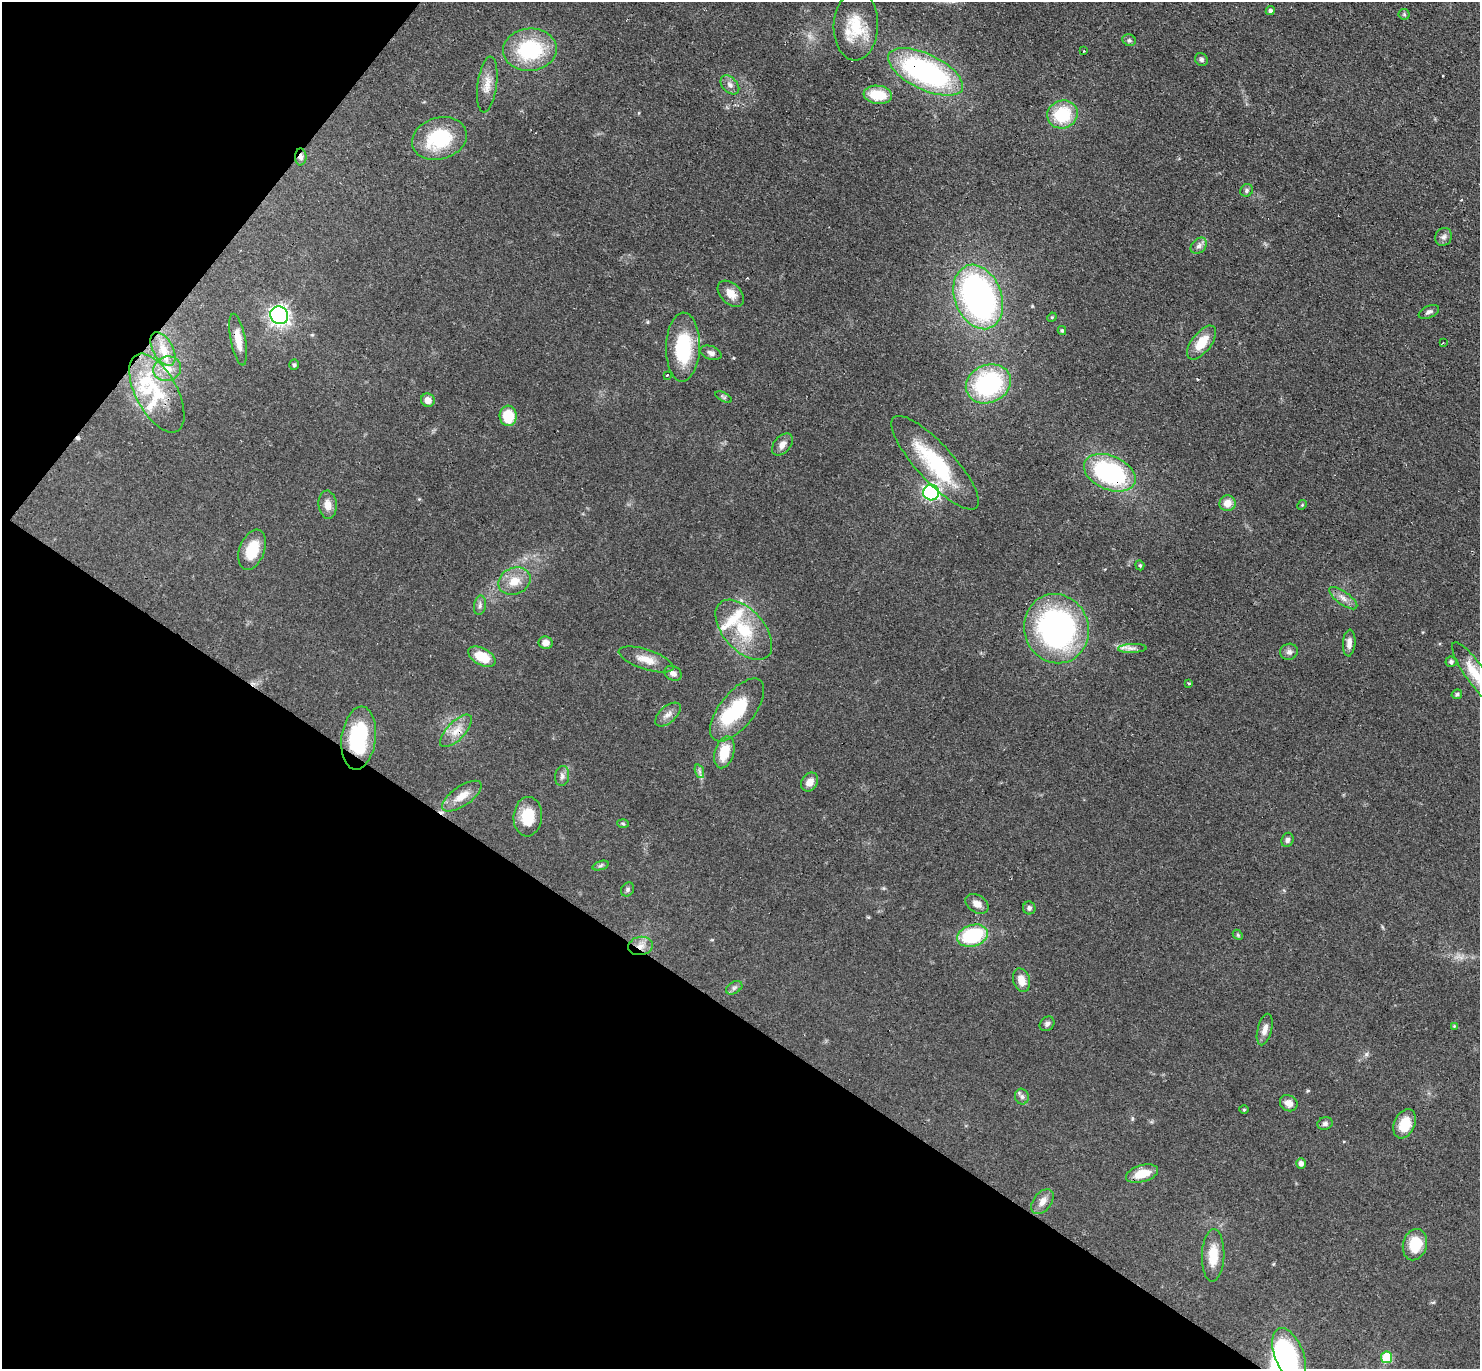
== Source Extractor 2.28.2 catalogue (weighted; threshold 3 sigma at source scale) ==
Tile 9 of 4 x 4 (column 1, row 3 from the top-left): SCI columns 130-1607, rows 1665-3031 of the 6089 x 6079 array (HDU 1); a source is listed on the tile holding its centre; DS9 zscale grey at full resolution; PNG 1482 x 1371 px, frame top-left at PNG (2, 2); each listed source drawn as its Kron ellipse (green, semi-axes under 4 px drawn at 4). Shown black and unused: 32% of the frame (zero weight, under 3 of 4 exposures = <1% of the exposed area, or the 3 px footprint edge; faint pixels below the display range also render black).
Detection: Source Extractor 2.28.2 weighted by HDU 2 'WHT'; one run over the whole footprint, this tile lists its part. Background 0.0607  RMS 0.0056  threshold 0.0254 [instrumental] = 3 sigma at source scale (4.5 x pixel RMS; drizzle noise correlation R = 1.50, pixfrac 1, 0.05/0.05 arcsec/px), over >= 5 px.
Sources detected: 110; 5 cosmic-ray / hot-pixel residue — neither listed nor drawn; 7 inside a brighter listed object's ellipse — not listed separately; the other 98 listed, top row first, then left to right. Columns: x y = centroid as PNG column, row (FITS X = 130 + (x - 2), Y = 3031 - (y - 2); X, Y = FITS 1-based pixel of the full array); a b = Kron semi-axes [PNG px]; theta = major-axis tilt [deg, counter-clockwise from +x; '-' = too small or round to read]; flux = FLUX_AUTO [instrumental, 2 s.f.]
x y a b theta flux
1270 11 4 4 - 1.2
1404 14 6 5 - 0.87
856 26 35 22 87 21
1129 40 7 5 -24 1.2
530 50 27 21 5 42
1084 51 3 3 - 0.85
1201 59 7 6 - 1.3
926 72 41 17 -26 120
487 85 28 9 82 6.9
730 85 11 7 -46 2.7
878 95 14 9 -7 16
1062 114 15 14 - 27
439 138 28 21 18 34
301 157 8 6 -89 2
1247 190 7 6 - 1.2
1444 237 9 8 - 2.3
1199 246 9 6 45 2.1
731 294 15 10 -45 5.9
978 297 33 23 -69 190
1429 312 11 6 24 1.8
279 315 9 8 - 160
1052 317 5 4 - 0.59
1062 330 4 3 - 0.87
238 340 26 7 -79 7.2
1202 343 20 10 52 12
1443 343 3 2 - 0.55
683 347 34 17 88 35
163 349 18 10 -61 8.1
711 353 11 6 -20 2.4
294 365 5 4 - 0.96
167 369 14 12 17 7
667 375 3 3 - 1.9
988 384 23 19 23 71
157 393 43 21 -62 29
724 397 9 4 -26 1
428 400 7 6 - 4.3
508 416 10 8 -87 16
782 444 13 8 50 3.6
935 463 61 18 -47 45
1110 473 27 17 -23 82
931 492 8 8 - 100
1228 503 8 8 - 5.9
328 505 14 9 -86 5.2
1302 505 5 4 - 0.63
252 550 21 12 70 15
1140 565 5 4 - 0.7
514 581 16 13 24 9.3
1343 598 17 6 -36 3.8
480 605 10 6 80 1.8
1056 629 35 32 -70 150
744 630 36 20 -49 27
546 643 7 6 - 3.8
1349 643 13 6 86 3.2
1132 648 14 4 3 2.6
1289 652 9 8 - 2.3
482 657 15 8 -28 14
646 659 29 10 -19 8.3
1451 662 5 5 - 1.4
673 673 9 7 -28 2.9
1475 673 37 9 -55 13
1189 683 3 2 - 0.98
1457 694 5 4 - 1.2
737 710 37 17 52 33
668 714 15 8 41 3.6
456 731 21 9 46 7
359 738 32 17 83 38
724 752 16 9 74 14
699 771 7 4 -71 1.3
562 776 10 7 82 2.1
810 782 10 8 56 5
462 796 23 10 34 8
528 817 20 14 85 15
623 824 6 4 -3 0.74
1287 840 7 6 - 1.8
600 866 8 3 19 1.1
628 889 7 6 - 1.2
977 904 12 8 -32 4.2
1029 908 6 6 - 1.8
1238 935 6 4 -47 0.73
973 936 16 10 17 44
641 946 12 9 8 4.8
1021 980 12 8 -72 5.8
734 988 9 5 30 1.5
1047 1024 8 6 42 1.7
1454 1026 4 4 - 0.47
1265 1029 16 7 75 4.1
1022 1097 8 7 - 1.8
1289 1103 9 7 -32 4
1244 1110 5 3 - 0.54
1325 1124 8 6 17 1.5
1405 1124 15 10 66 12
1301 1163 5 5 - 2.5
1142 1174 16 8 16 11
1042 1202 14 9 53 4.6
1415 1245 16 12 75 16
1213 1255 26 11 88 11
1289 1355 28 14 -69 36
1387 1357 6 5 - 22
Overlapping masked pixels (flux is a lower limit): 7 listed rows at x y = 926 72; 301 157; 1110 473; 456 731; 359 738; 973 936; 641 946
Isophote crosses this tile's border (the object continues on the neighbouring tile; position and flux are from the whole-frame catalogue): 1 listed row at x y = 1475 673